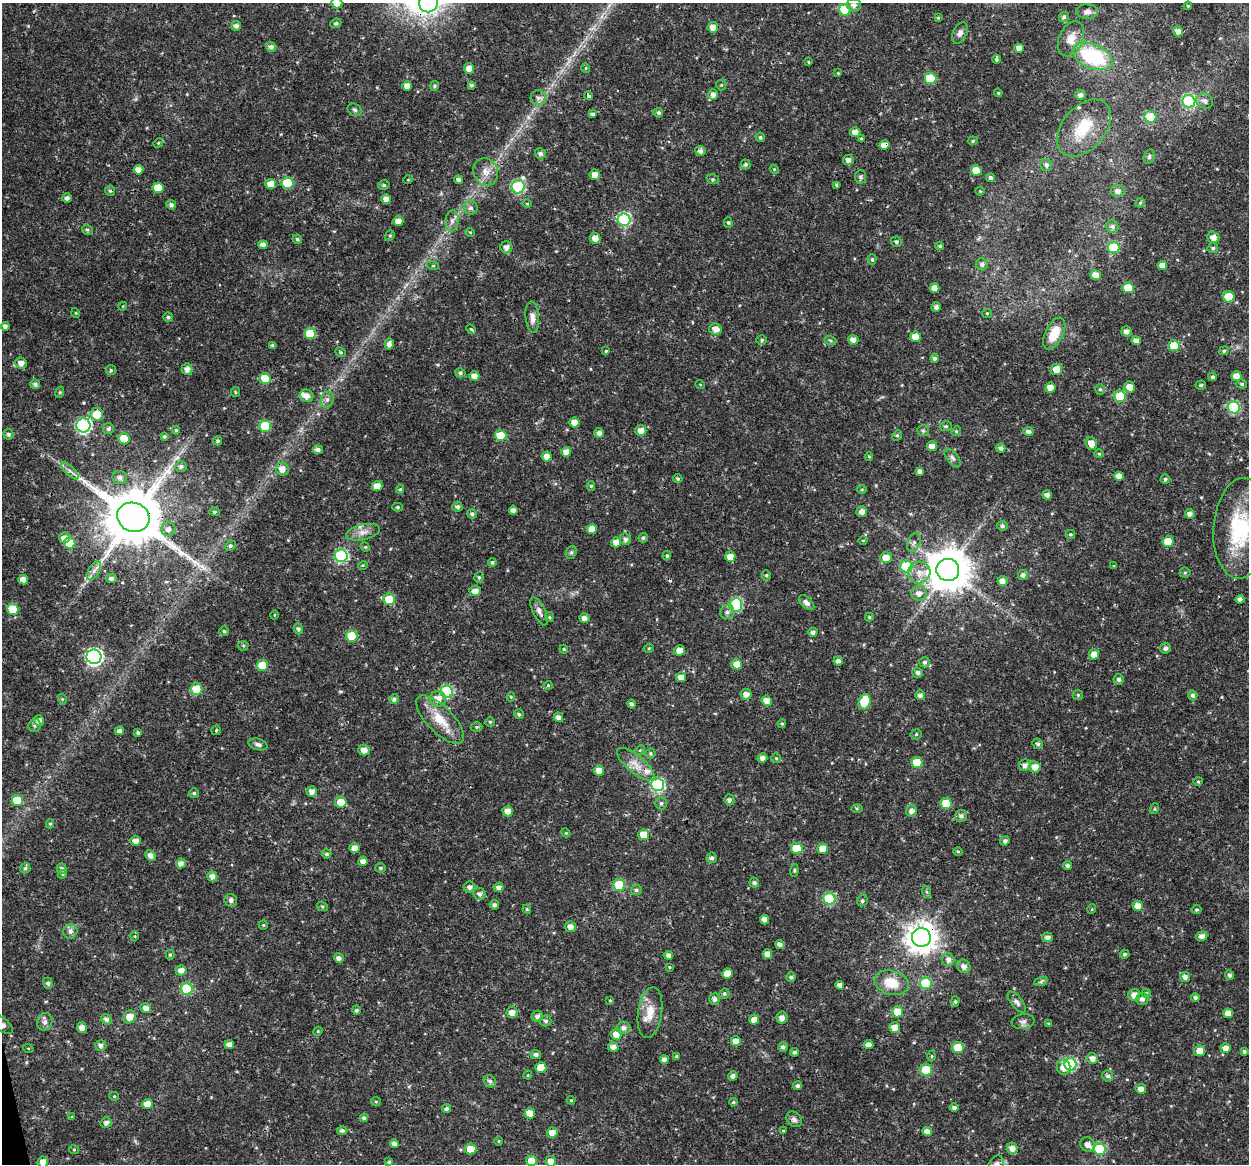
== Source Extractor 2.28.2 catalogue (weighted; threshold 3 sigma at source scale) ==
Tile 7 of 4 x 4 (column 3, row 2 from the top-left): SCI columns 2496-3742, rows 2365-3526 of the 4992 x 4776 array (HDU 1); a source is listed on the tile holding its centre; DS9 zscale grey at full resolution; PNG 1251 x 1166 px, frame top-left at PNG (2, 3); each listed source drawn as its Kron ellipse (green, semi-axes under 4 px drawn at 4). Shown black and unused: <1% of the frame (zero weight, under 3 of 4 exposures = <1% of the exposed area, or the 3 px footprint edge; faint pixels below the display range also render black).
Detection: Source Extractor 2.28.2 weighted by HDU 2 'WHT'; one run over the whole footprint, this tile lists its part. Background 0.0239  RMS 0.0019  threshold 0.00876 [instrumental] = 3 sigma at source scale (4.5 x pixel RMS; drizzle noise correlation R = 1.50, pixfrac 1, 0.0396/0.0396 arcsec/px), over >= 5 px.
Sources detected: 471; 1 inside a brighter object's white glare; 1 cosmic-ray / hot-pixel residue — neither listed nor drawn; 6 inside a brighter listed object's ellipse — not listed separately; the other 463 listed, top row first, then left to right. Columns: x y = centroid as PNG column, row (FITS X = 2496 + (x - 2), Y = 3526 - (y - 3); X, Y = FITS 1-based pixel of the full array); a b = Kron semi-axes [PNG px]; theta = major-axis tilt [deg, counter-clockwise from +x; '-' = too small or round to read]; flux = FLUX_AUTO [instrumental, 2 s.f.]
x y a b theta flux
337 3 5 5 - 1.9
429 3 9 9 - 16
854 5 7 6 - 0.78
1188 6 4 4 - 0.21
845 10 6 5 - 10
1087 12 11 7 0 0.94
1064 17 5 5 - 0.5
938 18 4 4 - 0.19
336 23 6 4 24 0.41
236 26 5 4 - 0.74
713 27 5 5 - 1.3
1178 31 5 4 - 1.2
960 33 11 7 65 0.81
1071 39 18 12 66 2.4
271 47 5 5 - 0.68
1019 48 4 4 - 1.2
1093 56 21 12 -22 16
996 59 4 4 - 0.33
808 62 4 3 - 0.21
469 68 5 5 - 1.9
586 68 4 4 - 0.2
838 73 4 4 - 0.15
930 78 6 5 - 9
471 85 4 4 - 0.37
721 85 5 5 - 0.23
407 86 5 4 - 1.5
434 86 5 4 - 0.32
998 93 4 4 - 0.2
713 95 5 5 - 0.9
1081 95 5 5 - 0.66
588 96 4 3 - 0.83
538 98 7 7 - 0.82
1189 101 6 6 - 19
1205 101 8 7 - 0.88
355 110 7 6 - 0.44
658 113 5 4 - 0.42
592 114 4 4 - 0.44
1150 117 6 5 - 5.6
1084 128 33 21 49 7.2
855 132 5 5 - 1.3
760 137 5 4 - 0.37
861 139 4 3 - 0.26
973 141 5 4 - 0.27
158 143 5 4 - 0.22
884 145 5 4 - 1.5
700 151 5 5 - 0.78
540 153 5 5 - 0.54
1149 157 7 5 74 0.38
848 160 5 5 - 0.84
745 164 5 5 - 0.36
1046 165 6 5 - 0.58
774 169 4 3 - 0.19
138 170 5 4 - 1.4
976 170 5 5 - 2.7
486 172 14 12 -65 1.9
595 175 5 5 - 1.5
860 177 6 5 - 0.48
990 178 5 4 - 0.47
713 179 6 5 - 0.29
408 180 5 3 - 0.15
459 180 4 4 - 0.62
287 183 6 5 - 7.3
271 184 5 5 - 2.3
384 185 6 4 13 0.41
837 185 4 4 - 0.54
518 187 7 6 - 21
158 188 5 5 - 4.1
110 191 5 5 - 0.3
980 191 4 4 - 0.17
1118 191 7 6 - 0.83
67 198 4 4 - 0.73
386 199 5 4 - 1.1
1140 203 5 4 - 0.26
527 204 5 3 - 0.18
171 205 5 4 - 0.62
471 208 7 6 - 0.63
624 220 6 6 - 23
398 221 5 4 - 1.5
452 221 11 6 83 0.9
728 222 5 4 - 0.31
1112 227 6 6 - 0.68
87 230 6 5 - 0.31
470 232 5 3 - 0.19
390 236 6 4 68 0.29
1213 237 6 5 - 1.3
595 238 5 5 - 1.7
297 239 5 4 - 0.35
896 242 5 5 - 0.42
263 245 5 4 - 0.96
940 246 4 3 - 0.32
506 247 6 6 - 0.88
1114 248 6 5 - 11
1213 248 5 5 - 0.42
872 260 5 4 - 0.34
982 264 6 6 - 0.53
1162 265 5 4 - 1.5
433 266 6 4 -16 0.26
1095 275 5 5 - 1.8
934 288 5 5 - 1.6
1128 288 5 5 - 5.2
1229 297 6 5 - 6.1
123 306 4 3 - 0.15
936 307 5 4 - 0.62
76 313 5 3 - 0.17
987 313 5 4 - 0.24
168 317 5 4 - 0.41
532 317 15 7 -86 1.4
5 326 4 4 - 0.61
471 329 5 4 - 0.25
715 329 6 5 - 1.4
1126 331 5 5 - 0.82
310 334 6 5 - 5.6
1054 334 17 9 63 3.5
915 337 5 5 - 2.3
762 340 5 4 - 0.33
830 340 6 4 -20 0.25
853 340 5 5 - 1.1
1136 341 5 4 - 1.2
389 344 5 4 - 0.86
273 345 4 3 - 0.54
1174 346 5 5 - 3.7
606 351 4 3 - 0.23
1224 351 5 4 - 0.29
341 352 5 4 - 0.29
934 358 4 4 - 0.53
21 363 6 5 - 1.2
187 369 6 5 - 1
1056 369 5 5 - 2.5
111 370 5 5 - 0.3
460 373 5 4 - 0.45
474 376 5 5 - 1.4
1236 376 5 5 - 1.8
1213 377 4 4 - 0.4
265 378 5 5 - 4.3
35 384 5 4 - 0.58
700 384 5 3 - 0.15
1242 384 5 4 - 0.38
1201 385 5 4 - 0.29
1129 387 5 5 - 1.6
1050 388 5 5 - 2.3
1100 389 5 4 - 0.32
60 392 6 4 73 0.21
235 392 5 4 - 0.28
306 396 7 6 - 1.2
1120 396 6 5 - 8.1
327 400 8 6 73 0.7
1234 407 6 6 - 15
97 414 6 6 - 3.5
575 423 5 5 - 1.8
83 425 7 7 - 36
265 426 6 5 - 9.5
946 426 6 5 - 0.39
108 429 5 5 - 0.53
176 430 4 3 - 0.21
641 431 5 5 - 1.5
923 431 6 5 - 0.34
956 431 5 4 - 0.26
1029 432 5 4 - 0.72
599 433 5 4 - 0.86
8 434 5 5 - 0.49
897 435 5 4 - 0.33
501 436 6 5 - 5
164 437 4 4 - 0.3
124 439 5 5 - 5.8
218 441 4 4 - 0.36
1091 444 7 5 -65 1.8
932 446 5 5 - 1.2
1000 448 5 4 - 0.62
318 450 5 4 - 0.72
566 452 5 5 - 1.4
1099 454 4 4 - 0.21
547 456 5 5 - 1.5
869 456 4 4 - 0.21
953 458 11 5 -53 0.61
181 467 6 5 - 0.53
282 469 6 6 - 1.5
70 471 11 4 -45 0.82
920 471 4 4 - 0.79
1119 476 5 4 - 1.3
120 477 7 6 - 0.79
678 479 4 4 - 0.34
1165 479 5 4 - 0.34
377 486 5 5 - 1.7
591 486 5 4 - 0.3
400 489 4 4 - 0.29
862 490 5 3 - 0.22
1047 495 5 4 - 0.72
397 507 5 4 - 0.32
457 507 5 5 - 0.54
513 510 4 4 - 0.9
214 512 5 4 - 0.28
862 512 5 5 - 1.1
472 514 5 4 - 0.47
1190 514 5 4 - 0.92
133 517 16 14 -19 1500
1002 526 5 5 - 0.47
1241 528 50 28 86 15
168 529 7 7 - 1.1
592 529 5 5 - 2.1
363 532 17 7 13 1.4
1070 534 4 4 - 0.26
64 538 5 5 - 1.3
643 538 5 4 - 0.34
625 539 6 5 - 0.76
863 540 5 3 - 0.15
616 542 5 5 - 1.5
914 542 10 6 68 0.64
1168 542 5 5 - 4
70 543 6 5 - 4.4
230 546 5 5 - 0.39
365 547 5 4 - 0.22
571 552 6 5 - 0.34
341 556 6 6 - 24
667 556 5 4 - 0.3
730 557 5 5 - 1.9
886 558 6 5 - 1.8
492 562 4 4 - 0.36
363 565 5 3 - 0.19
906 566 6 6 - 8.8
1114 566 4 4 - 0.17
948 570 11 11 - 640
94 571 10 5 57 0.94
919 572 11 10 - 1.9
1185 573 5 5 - 0.27
766 575 5 4 - 0.32
1023 575 5 5 - 0.71
479 577 5 4 - 0.33
111 578 5 4 - 0.62
23 580 5 4 - 1.5
1002 581 5 5 - 1.2
475 591 6 5 - 1.3
919 593 8 7 - 1.2
389 599 6 5 - 6.2
1240 599 4 4 - 0.68
807 603 9 5 -43 0.89
736 605 7 6 - 18
13 609 6 5 - 5.7
539 611 15 6 -64 1
727 612 7 6 - 0.72
274 615 4 3 - 0.15
549 617 5 4 - 0.25
869 617 4 3 - 0.26
585 618 5 4 - 1
298 629 5 4 - 0.52
224 631 4 4 - 0.29
813 632 4 4 - 0.62
352 636 6 5 - 7.1
243 646 5 5 - 0.25
649 648 5 3 - 0.18
1165 648 5 5 - 0.61
564 649 4 4 - 0.21
679 650 5 5 - 1.7
1094 654 5 5 - 1.8
94 657 7 7 - 57
838 661 5 4 - 0.8
925 662 5 5 - 0.46
737 664 5 5 - 1.9
262 665 6 5 - 5.2
918 673 5 5 - 0.69
681 677 5 5 - 1.2
1119 679 5 5 - 0.57
548 685 4 4 - 0.2
197 689 6 5 - 7.4
447 692 6 6 - 17
746 694 5 5 - 1.1
920 695 5 5 - 0.74
1078 695 5 5 - 0.27
1193 695 5 4 - 0.55
511 697 4 4 - 0.23
62 699 5 3 - 0.21
394 699 5 5 - 0.58
438 699 8 8 - 1.8
767 701 5 5 - 1.7
865 702 8 6 69 7.9
631 704 4 4 - 0.55
519 714 5 4 - 0.43
558 717 5 4 - 0.98
440 720 31 13 -45 4.8
39 721 5 5 - 1.1
490 722 4 4 - 0.29
782 724 4 4 - 0.26
35 725 6 6 - 0.48
476 727 6 5 - 0.3
216 730 5 4 - 0.23
119 731 4 4 - 0.8
138 733 4 4 - 0.39
916 734 5 5 - 0.29
258 744 10 5 -16 0.66
1038 744 5 5 - 0.46
364 750 6 5 - 1.5
640 750 5 4 - 0.24
650 753 5 5 - 0.33
762 758 5 5 - 0.9
776 758 5 4 - 0.22
917 762 5 5 - 7
636 764 23 8 -40 2.5
1025 765 6 5 - 0.8
1035 767 5 5 - 1.5
599 771 5 5 - 2.1
1198 781 4 4 - 0.21
658 785 6 6 - 25
312 792 5 5 - 1.2
194 793 5 5 - 0.37
17 800 5 5 - 4.8
729 800 5 5 - 0.49
341 802 6 5 - 3.2
661 803 6 5 - 0.47
946 804 6 5 - 6.9
857 808 6 4 0 0.27
1154 809 5 3 - 0.19
508 811 5 5 - 1.4
911 811 6 5 - 0.99
961 816 6 6 - 0.72
50 824 4 4 - 0.3
566 833 4 3 - 0.18
644 835 5 5 - 2.9
136 841 5 5 - 1.2
1005 841 5 4 - 0.53
355 848 5 5 - 1.4
797 848 6 5 - 5.6
823 849 5 5 - 2.8
958 851 5 3 - 0.2
326 854 5 4 - 0.41
151 855 5 5 - 1
712 858 5 5 - 0.55
363 861 5 4 - 1
181 863 5 5 - 1
1067 866 4 4 - 0.54
25 868 5 5 - 0.36
380 868 5 4 - 0.37
62 869 5 5 - 0.53
794 870 6 4 83 0.25
62 874 5 4 - 0.27
212 876 5 5 - 1.1
754 883 5 4 - 0.49
619 885 6 6 - 9.5
470 887 6 5 - 0.8
499 887 5 4 - 0.82
636 890 5 5 - 0.41
927 892 6 4 -70 0.3
480 894 6 6 - 0.71
829 899 6 6 - 14
231 900 6 6 - 0.63
862 901 6 5 - 0.38
494 905 5 4 - 0.58
322 906 5 3 - 0.26
1138 906 5 5 - 2.1
527 909 4 4 - 0.22
1092 909 5 3 - 0.17
1196 910 5 4 - 0.28
765 920 5 4 - 1.3
263 925 5 4 - 0.24
571 927 5 5 - 1.2
70 931 7 7 - 0.8
135 936 5 3 - 0.21
1202 936 5 4 - 0.89
921 937 9 9 - 270
1047 937 5 4 - 0.79
780 944 5 4 - 0.81
768 954 5 4 - 1.4
1125 954 5 4 - 0.37
170 955 5 4 - 0.28
668 955 5 4 - 0.75
339 958 5 4 - 0.86
948 960 6 6 - 0.78
964 966 7 6 - 1
669 967 4 3 - 0.16
181 970 5 5 - 1.3
727 973 5 5 - 2.3
1229 975 5 4 - 0.47
791 977 5 4 - 0.5
1185 977 5 5 - 0.87
1041 981 7 4 21 0.35
48 983 5 5 - 0.47
891 983 17 12 -15 4.1
926 983 6 6 - 9.4
840 985 4 4 - 0.97
187 989 6 6 - 12
1146 993 4 4 - 0.19
724 994 5 5 - 0.36
1134 995 6 5 - 1.5
1195 998 4 4 - 0.46
714 999 6 5 - 0.63
1142 999 6 6 - 0.86
610 1000 4 3 - 0.16
955 1002 5 4 - 0.33
1017 1002 12 5 -52 0.72
146 1008 5 5 - 1.2
356 1010 5 4 - 0.44
897 1012 6 5 - 3.5
512 1013 5 5 - 1.5
650 1013 26 12 82 3.3
1228 1013 5 5 - 1.9
537 1016 5 5 - 0.72
130 1017 6 6 - 1.9
782 1018 6 5 - 1
106 1019 5 5 - 0.66
754 1020 5 5 - 1.3
546 1021 6 5 - 0.49
1023 1021 11 7 7 0.72
45 1022 9 7 75 0.79
2 1024 13 6 -37 1
1049 1024 4 4 - 0.23
82 1028 5 5 - 1.4
624 1028 6 6 - 0.75
895 1028 5 5 - 2
318 1031 5 3 - 0.18
616 1034 5 5 - 2
736 1041 5 5 - 1.5
101 1045 5 5 - 0.66
229 1045 4 4 - 1.1
869 1045 4 4 - 1.2
613 1047 5 5 - 1
783 1047 5 4 - 0.54
28 1048 5 3 - 0.17
958 1048 6 5 - 6.8
1226 1048 5 5 - 1.4
1200 1051 5 5 - 1.8
1244 1051 4 3 - 0.42
794 1052 4 4 - 0.45
536 1055 5 4 - 0.71
676 1056 4 3 - 0.21
932 1056 5 3 - 0.2
1092 1058 5 5 - 1.2
664 1060 4 4 - 0.87
1070 1064 6 6 - 21
541 1067 5 5 - 3.2
1064 1067 7 6 - 1.6
926 1070 6 6 - 4.8
528 1075 4 4 - 0.19
733 1076 5 4 - 0.59
1108 1076 6 5 - 0.53
490 1081 6 5 - 0.58
798 1086 4 4 - 0.49
1141 1089 5 4 - 1.1
114 1096 5 4 - 0.23
571 1100 4 4 - 0.21
376 1102 5 4 - 0.24
733 1102 4 3 - 0.25
147 1104 5 5 - 1.9
954 1108 5 4 - 0.62
446 1109 5 4 - 0.42
530 1113 5 5 - 2.2
72 1117 4 4 - 0.19
364 1118 4 4 - 0.47
794 1119 9 7 -43 0.65
106 1123 6 5 - 0.67
342 1130 5 4 - 0.4
783 1131 3 3 - 0.16
927 1131 5 4 - 1.2
552 1133 5 5 - 1.9
499 1141 5 3 - 0.18
395 1144 4 4 - 1
1088 1144 8 7 - 1.2
1012 1148 6 5 - 1.5
471 1149 6 5 - 2.8
1100 1149 6 6 - 14
74 1150 5 4 - 0.24
532 1161 5 5 - 3.3
551 1161 5 5 - 1.3
43 1162 5 5 - 1.3
389 1162 4 3 - 0.27
997 1164 8 7 - 0.67
Overlapping masked pixels (flux is a lower limit): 6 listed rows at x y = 884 145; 287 183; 133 517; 447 692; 921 937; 2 1024
Isophote crosses this tile's border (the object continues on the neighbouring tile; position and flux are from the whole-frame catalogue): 5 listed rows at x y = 337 3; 429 3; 2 1024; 43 1162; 997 1164